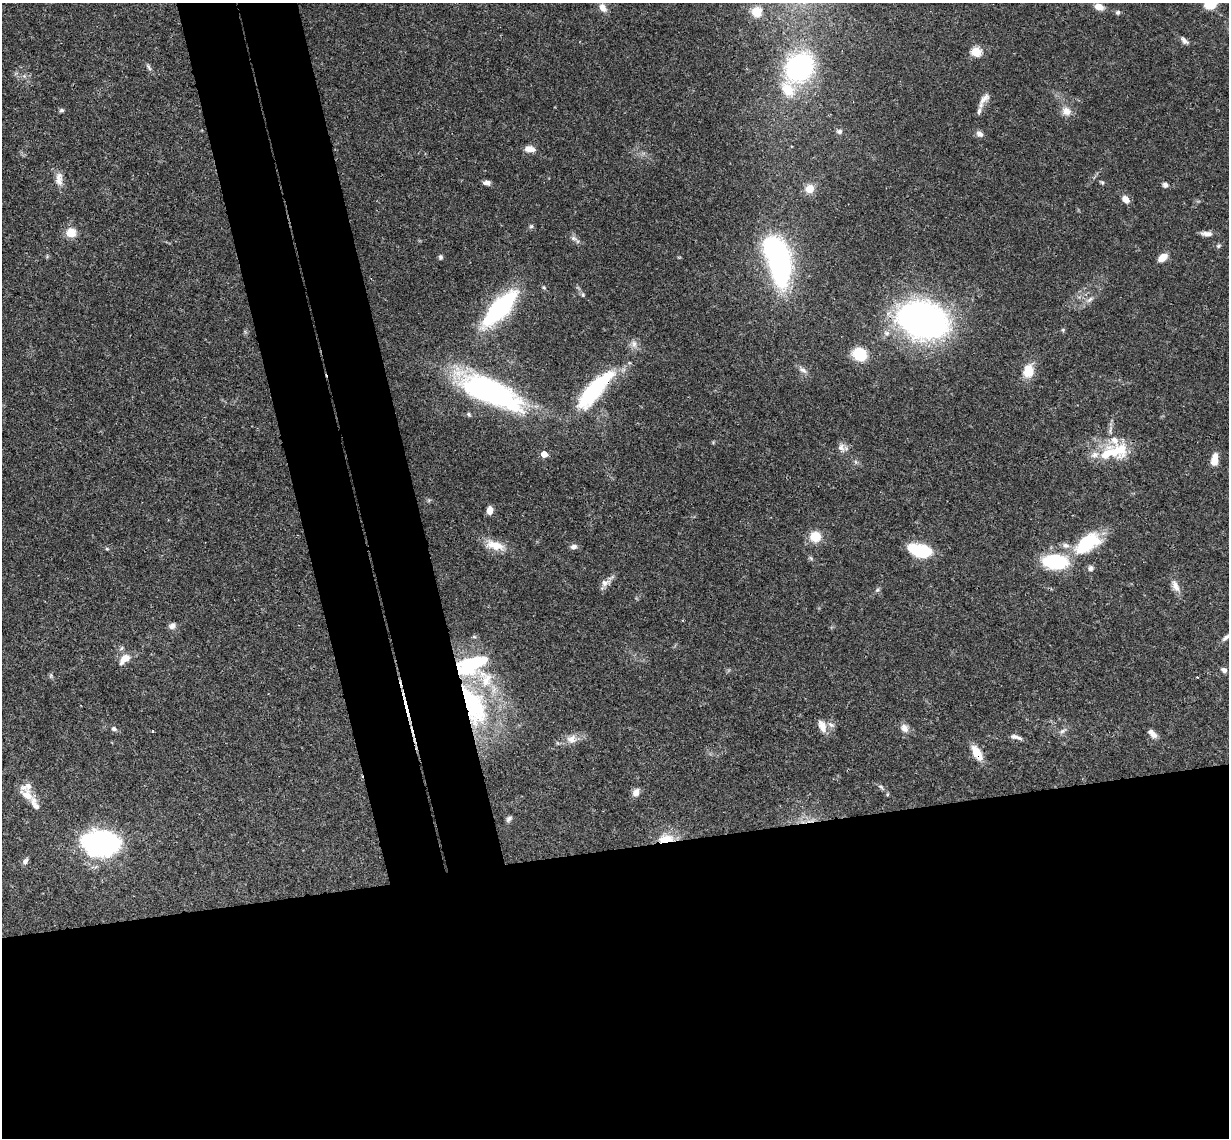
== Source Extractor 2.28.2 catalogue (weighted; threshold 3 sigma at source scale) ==
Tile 15 of 4 x 4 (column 3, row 4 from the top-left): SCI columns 2515-3741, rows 266-1401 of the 5026 x 4964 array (HDU 1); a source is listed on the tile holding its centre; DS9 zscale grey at full resolution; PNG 1231 x 1140 px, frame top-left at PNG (2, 3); no overlay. Shown black and unused: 33% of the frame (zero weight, under 3 of 4 exposures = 6% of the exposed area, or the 3 px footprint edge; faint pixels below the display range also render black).
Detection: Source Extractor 2.28.2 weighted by HDU 2 'WHT'; one run over the whole footprint, this tile lists its part. Background 0.0422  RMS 0.0029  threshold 0.0129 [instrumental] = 3 sigma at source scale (4.5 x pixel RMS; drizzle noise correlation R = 1.50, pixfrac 1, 0.05/0.05 arcsec/px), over >= 5 px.
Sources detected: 96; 3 inside a brighter object's white glare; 1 cosmic-ray / hot-pixel residue — not listed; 10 inside a brighter listed object's ellipse — not listed separately; the other 82 listed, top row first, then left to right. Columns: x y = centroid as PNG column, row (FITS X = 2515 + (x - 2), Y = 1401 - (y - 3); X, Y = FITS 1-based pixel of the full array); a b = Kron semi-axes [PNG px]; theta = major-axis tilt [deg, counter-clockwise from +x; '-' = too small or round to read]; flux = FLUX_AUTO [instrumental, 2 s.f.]
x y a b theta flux
1210 3 12 10 29 6.8
1099 7 8 6 -25 3.2
603 8 11 8 -58 2.1
757 12 9 9 - 4.6
1118 12 6 5 - 0.64
1184 40 13 6 -42 1.1
976 52 5 5 - 19
149 67 10 4 -55 0.74
799 67 21 18 44 54
24 76 5 5 - 0.59
788 89 23 17 -58 7.3
984 98 18 7 46 1.8
62 110 7 5 13 0.53
1066 111 13 11 -30 2.5
839 131 7 6 - 0.72
979 134 10 7 -23 1.2
530 149 13 7 -6 2.2
59 181 15 11 86 2.3
1102 182 5 5 - 0.41
487 183 8 5 -7 1.3
1165 185 7 6 - 0.92
809 189 11 10 - 2.9
1125 199 8 6 -50 2.5
531 226 6 5 - 0.51
71 232 11 11 - 3.7
1206 234 15 6 -4 1.5
574 238 9 6 -11 0.88
1218 246 7 4 32 0.49
440 257 6 5 - 0.56
1163 257 10 6 36 3.2
780 266 30 17 -84 53
544 287 6 5 - 0.43
583 295 5 5 - 0.42
1090 300 10 5 42 1.1
500 308 30 11 47 53
922 320 42 28 -15 120
1063 330 5 4 - 0.37
634 344 11 7 -84 1.5
860 354 14 12 -33 8.8
803 370 12 6 -26 1.2
1028 371 12 9 80 6.7
595 389 59 17 48 29
490 392 64 21 -24 74
469 414 7 4 -50 0.48
841 447 12 9 -68 1.6
1118 451 29 22 19 11
544 454 5 5 - 3.5
1215 460 13 9 82 2.8
490 510 8 6 87 2.2
815 537 9 9 - 6.4
1087 543 34 18 35 15
495 545 28 11 -14 4.8
574 547 9 6 16 1
107 549 5 5 - 0.38
921 551 22 11 -15 15
1055 562 22 12 -5 21
1091 568 8 6 77 1
605 583 14 8 17 1.7
1175 586 19 8 -64 2.1
877 590 6 5 - 0.51
172 626 9 7 17 1.2
474 637 6 4 -1 0.43
1227 637 17 6 35 1.5
124 659 14 8 40 3.5
1224 670 7 6 - 0.92
51 675 8 4 90 0.43
477 708 55 30 86 36
822 726 17 9 -68 2.8
905 728 11 9 -61 1.9
114 729 6 6 - 0.86
1063 731 11 5 36 0.95
1152 734 12 6 -45 1.8
1016 737 16 5 -16 1.2
572 739 14 12 17 2.7
977 753 17 8 -59 5.3
881 787 10 5 -39 0.77
636 792 10 8 62 1.7
26 795 22 14 -45 4.3
509 819 8 5 45 0.79
666 839 22 10 6 5.1
102 842 18 14 15 130
25 861 9 6 58 1
Overlapping masked pixels (flux is a lower limit): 5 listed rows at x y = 922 320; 595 389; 477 708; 977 753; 666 839
Isophote crosses this tile's border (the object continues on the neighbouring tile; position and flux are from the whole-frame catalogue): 2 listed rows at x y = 1210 3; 1227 637